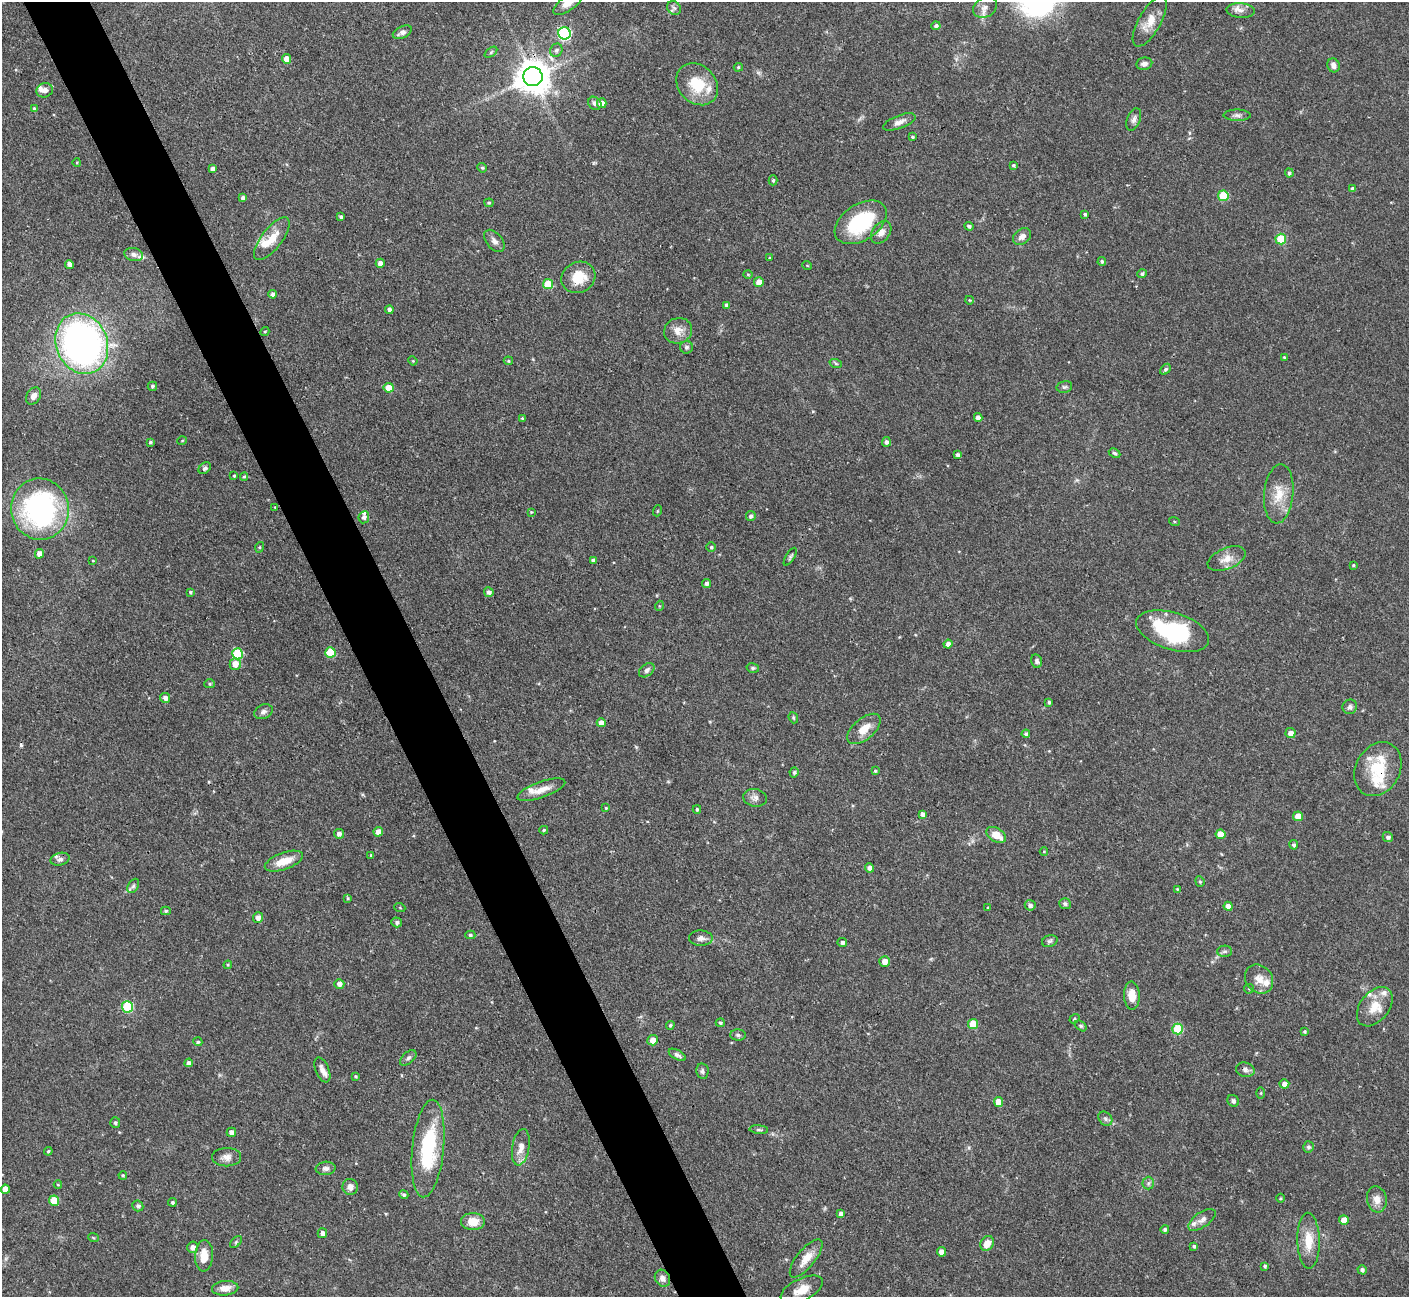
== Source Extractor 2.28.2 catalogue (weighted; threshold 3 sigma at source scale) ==
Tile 11 of 4 x 4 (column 3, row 3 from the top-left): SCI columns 2816-4222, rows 1450-2744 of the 5629 x 5618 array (HDU 1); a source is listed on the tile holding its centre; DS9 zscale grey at full resolution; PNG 1411 x 1299 px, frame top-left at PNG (2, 2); each listed source drawn as its Kron ellipse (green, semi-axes under 4 px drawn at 4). Shown black and unused: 5% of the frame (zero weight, under 3 of 4 exposures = <1% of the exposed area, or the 3 px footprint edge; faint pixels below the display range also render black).
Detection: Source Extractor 2.28.2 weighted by HDU 2 'WHT'; one run over the whole footprint, this tile lists its part. Background 0.0876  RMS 0.0036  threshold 0.0162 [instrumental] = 3 sigma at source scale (4.5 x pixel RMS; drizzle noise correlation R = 1.50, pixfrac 1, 0.05/0.05 arcsec/px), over >= 5 px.
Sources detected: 244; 2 cosmic-ray / hot-pixel residue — neither listed nor drawn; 15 inside a brighter listed object's ellipse — not listed separately; the other 227 listed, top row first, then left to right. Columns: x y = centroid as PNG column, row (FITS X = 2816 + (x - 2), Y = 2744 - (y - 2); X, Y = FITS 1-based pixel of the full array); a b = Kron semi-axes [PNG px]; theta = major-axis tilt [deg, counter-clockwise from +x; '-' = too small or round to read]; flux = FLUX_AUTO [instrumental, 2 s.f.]
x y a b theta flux
569 2 18 7 37 4.2
985 7 12 9 33 2.4
674 8 7 6 - 1.1
1241 10 14 7 -5 2.2
1150 22 28 11 60 5.9
936 26 4 4 - 0.91
402 32 10 6 26 1.6
564 33 6 6 - 42
556 50 7 6 - 1
491 52 7 4 37 0.52
286 59 5 4 - 3.9
1144 64 8 6 11 1.6
1333 65 7 6 - 1.8
738 67 5 4 - 0.46
533 77 10 9 - 700
697 84 23 18 -46 12
45 90 8 7 - 1.7
595 103 7 6 - 1.3
602 103 5 5 - 2.9
34 109 4 3 - 0.71
1237 115 13 5 0 1.3
1134 119 12 6 68 1.4
899 122 17 6 20 2.2
912 137 3 3 - 0.52
77 162 4 3 - 0.3
1013 165 3 3 - 0.54
482 168 5 4 - 0.55
212 169 4 3 - 1.3
1289 173 4 4 - 0.8
773 180 5 4 - 0.55
1352 189 4 4 - 1.1
1223 196 5 5 - 12
243 198 4 4 - 1.4
489 203 4 4 - 0.43
1085 214 4 3 - 0.58
341 217 4 3 - 0.77
861 222 29 18 33 26
969 226 5 4 - 0.74
881 232 12 8 52 2.3
1022 236 10 7 40 2
272 239 26 10 52 6.2
1281 239 5 5 - 13
494 241 13 7 -51 1.7
134 254 9 6 -11 1.5
769 258 3 2 - 0.28
1102 261 4 4 - 0.72
380 263 4 4 - 1.9
69 264 4 4 - 1.7
807 265 5 3 - 0.27
748 274 4 3 - 0.32
1142 274 5 4 - 0.79
578 277 17 15 29 9.2
759 282 5 5 - 3.2
548 284 5 5 - 9.9
273 294 4 4 - 1.2
969 300 4 3 - 0.26
727 305 4 4 - 1.3
389 310 4 4 - 1.1
678 331 14 12 20 3.5
265 332 4 4 - 0.43
82 344 31 25 -67 150
687 347 6 6 - 0.94
1284 357 4 3 - 0.45
413 361 5 3 - 0.37
508 361 5 4 - 0.48
836 364 6 4 -20 0.47
1165 369 6 4 43 0.69
152 386 5 4 - 0.76
1064 387 8 5 13 0.74
389 388 5 5 - 5
33 396 9 6 58 2.2
978 417 4 4 - 2
522 418 4 3 - 0.4
182 441 5 3 - 0.3
150 442 4 3 - 0.57
886 442 5 4 - 1.2
1115 453 6 4 -26 0.63
958 455 4 4 - 1.4
205 468 7 5 41 1.1
234 476 3 3 - 0.42
244 477 4 4 - 0.44
1279 494 30 14 85 7.8
275 507 3 3 - 0.32
40 509 30 29 - 75
657 511 5 3 - 0.37
531 512 4 3 - 0.32
751 516 5 5 - 1
364 517 6 5 - 1.2
1174 521 5 3 - 0.36
260 547 5 3 - 0.38
711 547 5 4 - 0.62
39 554 5 4 - 2.9
790 557 10 4 59 0.74
1227 559 20 10 22 4.1
593 560 4 4 - 1.4
93 561 4 2 - 0.27
1353 565 3 3 - 0.36
707 583 4 4 - 1.2
190 592 4 3 - 0.49
489 592 5 5 - 1.2
659 606 5 3 - 0.32
1173 631 38 18 -17 34
948 644 4 4 - 1.7
330 652 5 5 - 11
238 654 5 5 - 18
1037 661 7 5 -76 0.93
235 664 6 5 - 3.6
753 668 6 5 - 0.64
647 670 9 6 39 1.2
210 684 5 4 - 0.57
165 698 5 5 - 1.5
1049 702 3 3 - 0.64
1350 707 7 7 - 1.1
263 712 9 7 24 1.3
793 718 6 4 -70 0.47
601 723 4 4 - 2.9
864 729 20 10 40 5.2
1290 733 5 5 - 2
1026 734 4 4 - 1
1378 769 28 22 60 13
875 771 4 4 - 0.5
794 772 5 4 - 0.7
541 790 25 8 20 4.1
755 798 12 9 -10 1.8
606 808 4 4 - 0.4
697 809 4 3 - 0.5
922 814 4 4 - 1.4
1298 816 5 5 - 4.9
544 830 4 3 - 0.52
378 832 5 4 - 2.9
339 834 5 5 - 1.4
1220 834 5 5 - 5.4
996 835 11 7 -30 5
1388 837 5 5 - 1
1294 845 5 4 - 0.8
1044 851 4 3 - 0.32
371 855 3 3 - 0.34
60 859 9 6 15 1.2
284 861 20 8 20 5.8
869 868 4 4 - 1.6
1200 881 5 4 - 0.55
133 886 8 5 59 0.82
1177 889 4 3 - 0.31
348 898 4 4 - 0.4
1065 904 6 5 - 0.82
1030 905 5 5 - 1.2
1228 906 4 4 - 2.3
400 908 5 3 - 0.33
988 908 3 3 - 0.32
166 911 5 4 - 0.6
258 917 5 5 - 1.9
397 922 5 5 - 0.92
470 935 5 4 - 0.67
701 938 12 7 -1 1.8
1050 941 8 5 18 0.95
842 942 5 4 - 1.1
1225 951 7 5 1 0.86
885 961 5 5 - 2.6
228 965 4 4 - 0.38
1259 979 16 13 -49 3.9
339 984 5 4 - 1.8
1249 989 5 4 - 0.46
1132 996 14 8 -88 4.7
127 1007 5 5 - 22
1375 1007 22 14 52 6.6
1074 1019 5 4 - 0.54
720 1023 4 4 - 0.58
973 1024 5 5 - 8.7
670 1025 4 4 - 0.5
1081 1026 7 4 -36 0.56
1178 1029 5 5 - 15
1304 1031 4 4 - 0.48
738 1035 8 5 -2 0.86
653 1040 5 5 - 2.9
198 1042 4 4 - 0.68
677 1055 9 4 -28 0.98
408 1058 10 5 41 1
189 1063 4 4 - 1.5
322 1070 13 6 -67 2.2
1245 1070 9 7 -16 1.2
702 1071 8 6 -80 0.9
356 1076 3 3 - 0.46
1284 1084 5 4 - 1.7
1261 1093 6 4 89 0.4
1233 1101 6 5 - 0.89
998 1102 5 4 - 4
1105 1119 8 6 -46 0.96
115 1123 5 5 - 0.73
759 1130 9 4 -5 0.64
231 1132 5 4 - 1.7
521 1147 18 8 80 3.4
1308 1147 5 5 - 0.9
428 1148 49 16 84 29
48 1151 4 4 - 0.55
227 1157 14 9 0 2.4
326 1168 10 6 5 1.3
123 1175 4 3 - 0.46
1148 1183 6 6 - 0.82
58 1185 4 3 - 0.32
350 1187 8 7 - 2
5 1189 4 4 - 2.8
404 1195 5 4 - 0.77
1280 1198 4 3 - 0.35
1377 1199 13 10 -81 2.9
54 1201 5 5 - 8.2
172 1202 4 3 - 0.6
138 1206 6 5 - 0.81
841 1214 4 4 - 1.8
1202 1220 16 7 35 2
1344 1220 5 5 - 3.7
473 1222 12 8 0 5.5
1165 1229 4 4 - 0.83
322 1233 5 4 - 1.5
93 1237 5 3 - 0.35
1309 1241 28 11 -88 7.3
236 1242 7 4 46 0.55
987 1243 8 6 59 4
1194 1246 4 4 - 0.68
193 1247 5 5 - 1.6
941 1252 4 4 - 2.5
204 1256 16 9 87 5.3
806 1258 23 9 51 4.8
1265 1266 4 4 - 0.59
1362 1270 5 4 - 1.1
662 1278 9 7 -60 1.9
225 1288 13 7 5 3.1
802 1290 23 11 26 6
Overlapping masked pixels (flux is a lower limit): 2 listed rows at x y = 533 77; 1378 769
Isophote crosses this tile's border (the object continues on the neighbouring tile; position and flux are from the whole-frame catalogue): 2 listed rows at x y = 569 2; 802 1290